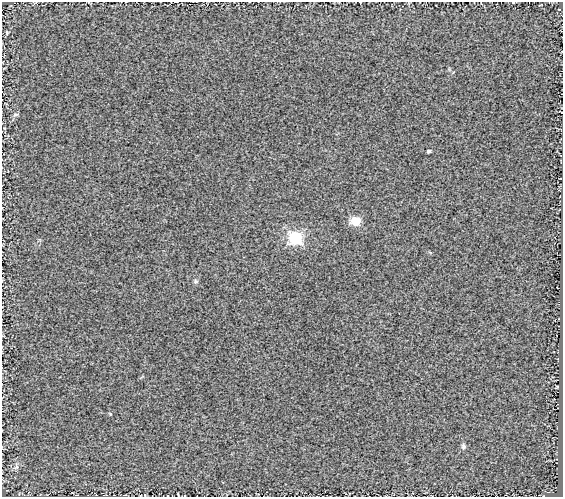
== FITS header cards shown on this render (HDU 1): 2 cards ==
NAXIS1  =                  561
NAXIS2  =                  495

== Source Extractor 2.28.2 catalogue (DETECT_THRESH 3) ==
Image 561 x 495 px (HDU 1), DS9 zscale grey, 1 PNG px = 1 image px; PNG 565 x 499 px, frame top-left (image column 1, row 495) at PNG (2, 2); no overlay
Background 0.625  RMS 0.39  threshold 1.16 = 3 sigma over >= 5 px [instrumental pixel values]
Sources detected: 8; all 8 listed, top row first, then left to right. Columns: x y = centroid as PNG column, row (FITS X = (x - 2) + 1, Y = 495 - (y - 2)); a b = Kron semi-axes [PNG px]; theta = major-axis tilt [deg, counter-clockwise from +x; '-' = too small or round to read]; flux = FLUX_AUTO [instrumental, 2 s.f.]
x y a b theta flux
7 32 5 4 - 27
16 115 8 4 9 39
428 151 3 3 - 52
355 221 10 9 - 390
295 238 7 6 - 2000
196 281 6 6 - 48
110 414 4 3 - 31
463 446 7 6 - 63